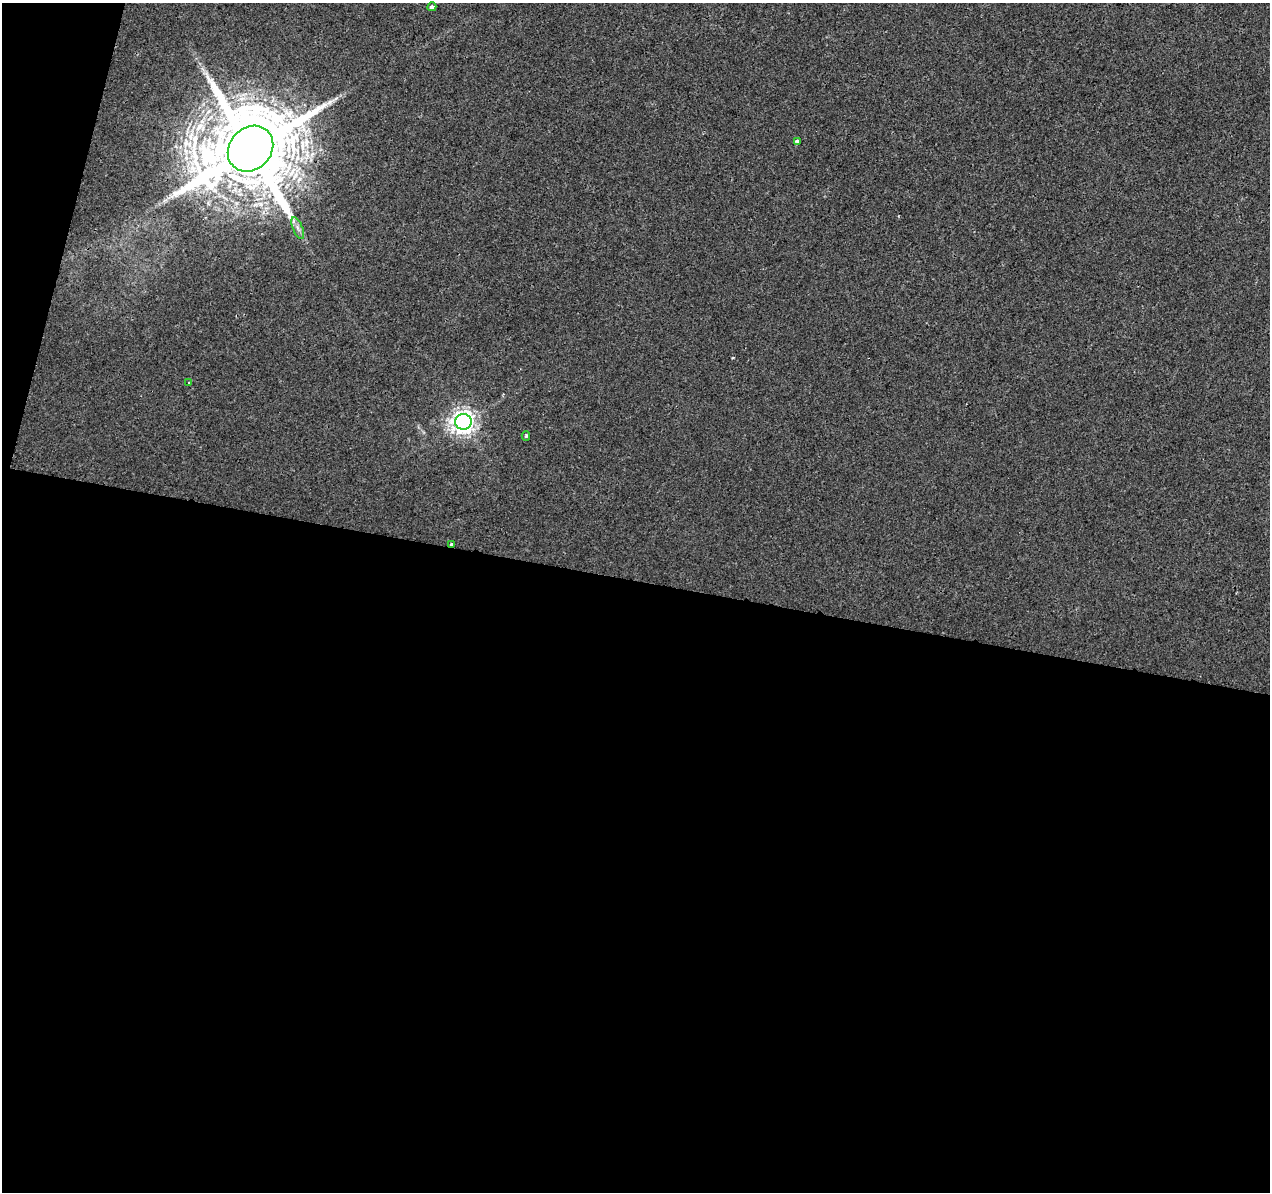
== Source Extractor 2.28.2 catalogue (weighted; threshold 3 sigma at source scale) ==
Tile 13 of 4 x 4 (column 1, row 4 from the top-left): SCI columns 9-1276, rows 284-1473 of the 5078 x 5267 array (HDU 1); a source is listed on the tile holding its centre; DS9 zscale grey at full resolution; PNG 1272 x 1194 px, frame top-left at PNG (2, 3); each listed source drawn as its Kron ellipse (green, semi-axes under 4 px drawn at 4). Shown black and unused: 53% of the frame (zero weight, under 2 of 3 exposures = <1% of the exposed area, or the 3 px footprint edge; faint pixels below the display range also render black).
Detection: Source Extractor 2.28.2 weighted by HDU 2 'WHT'; one run over the whole footprint, this tile lists its part. Background 0.00233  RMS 0.003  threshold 0.0136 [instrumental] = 3 sigma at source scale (4.5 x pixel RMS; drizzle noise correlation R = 1.50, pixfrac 1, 0.0396/0.0396 arcsec/px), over >= 5 px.
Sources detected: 8; all 8 listed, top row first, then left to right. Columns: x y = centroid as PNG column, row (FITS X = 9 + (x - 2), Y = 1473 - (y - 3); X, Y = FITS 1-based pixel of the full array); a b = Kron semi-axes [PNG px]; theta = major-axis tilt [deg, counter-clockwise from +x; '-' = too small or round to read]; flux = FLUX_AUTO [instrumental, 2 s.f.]
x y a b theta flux
432 7 4 3 - 1.3
797 141 3 3 - 4.4
251 149 25 21 46 6100
298 228 11 5 -68 1.3
188 383 4 2 - 0.27
463 422 8 8 - 240
526 436 4 4 - 0.48
451 544 3 3 - 1.8
Overlapping masked pixels (flux is a lower limit): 2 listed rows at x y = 251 149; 451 544